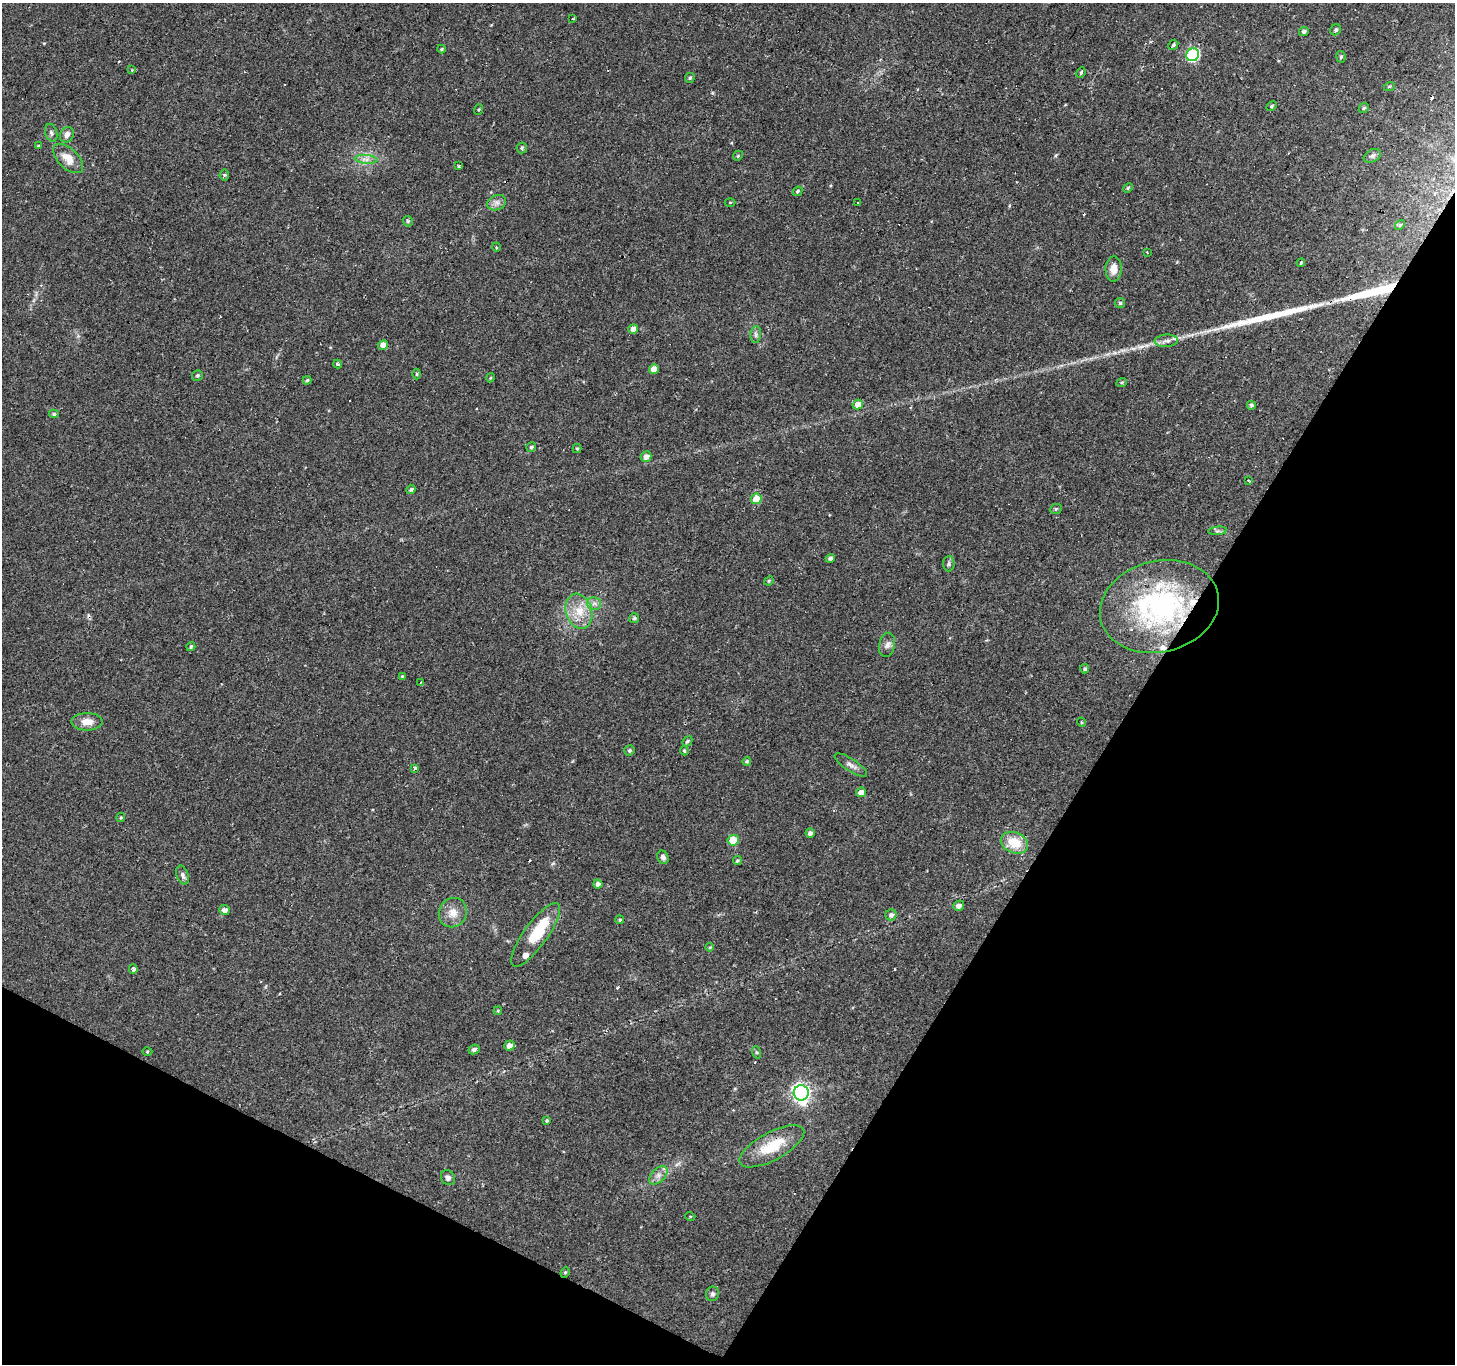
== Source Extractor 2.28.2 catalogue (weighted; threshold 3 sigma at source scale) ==
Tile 15 of 4 x 4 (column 3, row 4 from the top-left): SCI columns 2909-4361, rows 259-1620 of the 5813 x 5898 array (HDU 1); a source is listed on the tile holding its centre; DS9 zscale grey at full resolution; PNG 1457 x 1366 px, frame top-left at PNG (2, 3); each listed source drawn as its Kron ellipse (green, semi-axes under 4 px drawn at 4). Shown black and unused: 29% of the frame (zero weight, under 2 of 3 exposures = <1% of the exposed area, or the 3 px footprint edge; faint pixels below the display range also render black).
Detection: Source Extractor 2.28.2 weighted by HDU 2 'WHT'; one run over the whole footprint, this tile lists its part. Background 0.0542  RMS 0.0044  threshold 0.0198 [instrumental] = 3 sigma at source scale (4.5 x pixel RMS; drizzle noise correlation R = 1.50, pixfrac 1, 0.0396/0.0396 arcsec/px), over >= 5 px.
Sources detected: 124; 1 inside a brighter object's white glare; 10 cosmic-ray / hot-pixel residue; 2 long thin detections or spike segments (spike, bleed or trail) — neither listed nor drawn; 3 inside a brighter listed object's ellipse — not listed separately; the other 108 listed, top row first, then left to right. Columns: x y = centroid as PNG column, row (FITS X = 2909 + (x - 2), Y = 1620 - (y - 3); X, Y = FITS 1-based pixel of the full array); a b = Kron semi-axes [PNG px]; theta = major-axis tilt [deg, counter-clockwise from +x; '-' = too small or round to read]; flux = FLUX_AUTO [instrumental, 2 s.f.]
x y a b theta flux
572 19 3 2 - 0.4
1336 30 6 5 - 0.94
1304 32 5 4 - 1.1
1173 45 5 4 - 0.73
441 49 4 4 - 0.48
1193 55 7 6 - 50
1341 57 5 4 - 0.73
132 70 4 4 - 0.35
1081 73 5 3 - 0.58
690 78 5 5 - 0.73
1389 86 5 3 - 0.5
1271 106 6 4 29 0.64
1364 108 5 4 - 0.72
479 110 5 3 - 0.43
51 133 9 6 -74 1.2
67 135 8 6 63 2.2
38 146 4 4 - 0.57
522 148 5 5 - 0.77
738 156 5 4 - 0.55
1372 156 9 6 28 1.2
68 158 18 10 -44 5.7
366 159 11 4 -5 1.9
459 166 3 3 - 1.3
224 175 5 5 - 0.57
1128 188 5 4 - 0.54
797 191 5 4 - 0.62
730 202 5 3 - 0.38
858 202 3 2 - 0.39
497 203 10 7 23 2
408 221 5 4 - 0.67
1400 225 5 4 - 0.65
496 247 4 3 - 0.42
1147 253 3 2 - 0.84
1301 263 4 4 - 0.51
1114 269 12 8 87 4
1120 303 5 5 - 0.69
633 329 5 4 - 2.6
756 334 8 5 84 1.1
1166 341 12 6 3 1.9
383 345 5 4 - 2.8
338 364 4 3 - 1.6
654 369 5 4 - 4.2
417 374 5 3 - 0.48
197 375 5 5 - 0.75
490 378 4 3 - 0.42
307 380 4 4 - 0.62
1122 382 5 3 - 0.51
858 404 5 4 - 3.9
1251 405 4 3 - 1.6
54 414 5 4 - 0.71
531 447 5 4 - 0.77
577 449 4 4 - 0.55
646 457 5 5 - 2.5
1248 480 2 2 - 0.54
411 489 5 4 - 0.87
756 499 5 5 - 7.3
1056 509 6 4 23 0.7
1218 531 9 3 5 0.98
830 558 5 4 - 1.1
949 564 8 5 88 0.98
769 581 5 4 - 0.52
594 603 7 6 - 1.5
1159 607 60 45 14 82
579 611 18 13 -73 8.1
634 618 5 5 - 0.8
887 645 12 8 77 2
191 647 5 3 - 0.57
1085 669 4 4 - 0.85
402 676 4 3 - 0.37
420 682 4 2 - 0.46
87 722 15 8 0 4.5
1082 722 4 4 - 0.5
687 741 6 4 44 0.86
629 751 5 5 - 0.86
684 751 5 3 - 0.53
747 761 4 4 - 0.71
851 765 19 6 -33 2.2
414 768 3 3 - 1
861 792 5 4 - 3.1
121 818 4 4 - 0.5
810 833 4 4 - 1.5
733 840 6 5 - 12
1014 843 14 10 -23 10
663 857 7 5 -64 1.2
737 861 5 4 - 0.66
183 875 10 6 -71 1.4
598 884 4 4 - 1.7
959 906 5 5 - 1.6
224 910 5 5 - 2.1
453 913 15 13 59 5.1
891 915 5 5 - 1.4
620 920 4 4 - 0.59
536 935 38 12 54 16
710 947 4 4 - 0.46
133 969 4 3 - 2.4
498 1011 4 3 - 0.52
509 1046 5 5 - 2.8
474 1050 6 4 27 1.2
147 1051 5 3 - 0.42
756 1052 6 4 -71 0.62
801 1093 8 7 - 180
547 1120 4 3 - 0.67
772 1146 36 14 28 15
658 1175 11 6 45 2.3
448 1178 8 6 -55 1.5
690 1216 5 3 - 0.36
565 1272 5 4 - 0.6
712 1294 7 6 - 1.1
Overlapping masked pixels (flux is a lower limit): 2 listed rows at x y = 1159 607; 772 1146